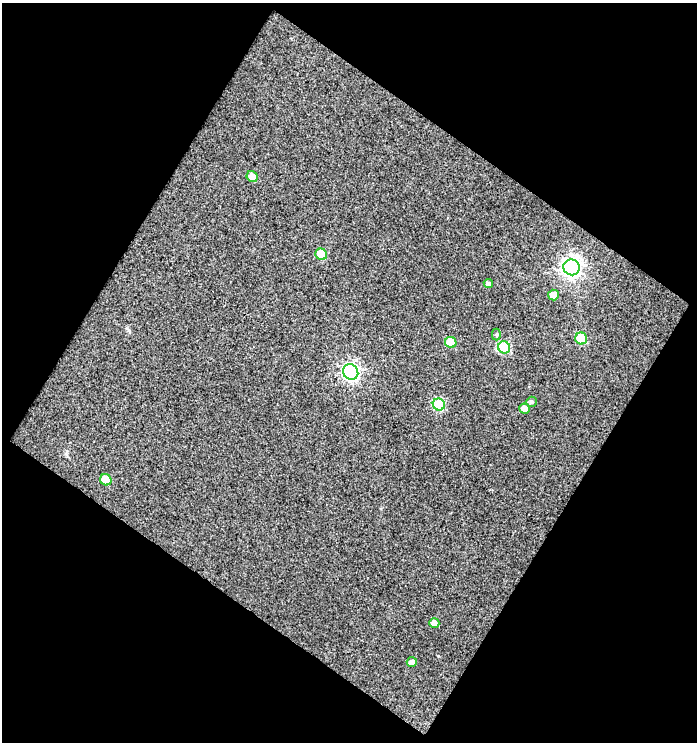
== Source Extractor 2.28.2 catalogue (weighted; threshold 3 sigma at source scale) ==
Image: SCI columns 27-721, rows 1-740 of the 747 x 740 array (HDU 1 of 3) = the unmasked area's bounding box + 8 px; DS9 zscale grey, full resolution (1 PNG px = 1 image px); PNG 699 x 744 px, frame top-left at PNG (2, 3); each listed source drawn as its Kron ellipse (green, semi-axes under 4 px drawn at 4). Shown black and unused: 50% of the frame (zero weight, under 3 of 4 exposures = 2% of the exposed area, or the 3 px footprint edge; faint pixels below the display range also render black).
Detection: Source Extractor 2.28.2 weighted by HDU 2 'WHT'. Background 0.0386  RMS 0.017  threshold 0.0772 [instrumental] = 3 sigma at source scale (4.5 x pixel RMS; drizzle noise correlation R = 1.50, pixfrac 1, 0.0396/0.0396 arcsec/px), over >= 5 px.
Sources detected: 16; all 16 listed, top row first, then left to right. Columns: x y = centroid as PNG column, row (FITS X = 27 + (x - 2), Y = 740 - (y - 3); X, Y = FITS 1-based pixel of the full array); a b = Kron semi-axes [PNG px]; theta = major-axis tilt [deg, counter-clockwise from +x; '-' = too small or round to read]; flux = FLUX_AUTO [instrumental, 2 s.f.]
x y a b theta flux
252 177 6 5 - 15
321 254 6 5 - 42
571 267 8 8 - 860
488 283 5 4 - 4.3
553 295 5 5 - 15
496 334 6 4 -89 2.4
581 338 6 6 - 54
451 342 6 5 - 38
504 347 6 6 - 110
351 372 8 7 - 470
532 402 5 5 - 3.3
439 404 6 5 - 100
525 409 5 5 - 11
106 480 6 5 - 33
434 623 5 4 - 8.2
412 662 5 5 - 5.6
Unlisted compact peaks at least as high as the median listed source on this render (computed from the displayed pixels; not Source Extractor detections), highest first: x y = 127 328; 438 656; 66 454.